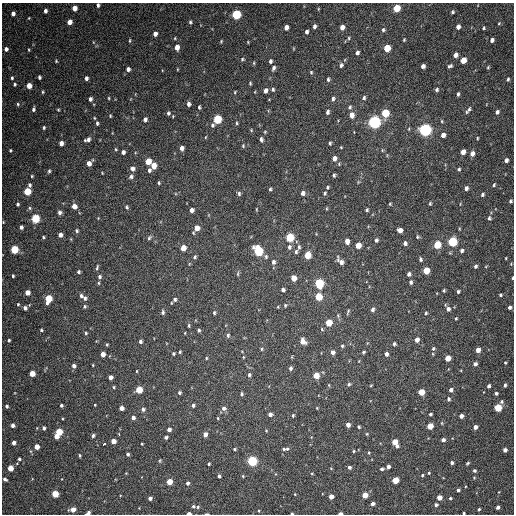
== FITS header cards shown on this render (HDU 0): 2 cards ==
NAXIS1  =                  512 / Axis length
NAXIS2  =                  512 / Axis length

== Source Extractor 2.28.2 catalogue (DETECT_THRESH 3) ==
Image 512 x 512 px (HDU 0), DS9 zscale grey, 1 PNG px = 1 image px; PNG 516 x 516 px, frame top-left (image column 1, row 512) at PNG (2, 3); no overlay
Background 227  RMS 15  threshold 44.6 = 3 sigma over >= 5 px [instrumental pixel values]
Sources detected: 343; all 343 listed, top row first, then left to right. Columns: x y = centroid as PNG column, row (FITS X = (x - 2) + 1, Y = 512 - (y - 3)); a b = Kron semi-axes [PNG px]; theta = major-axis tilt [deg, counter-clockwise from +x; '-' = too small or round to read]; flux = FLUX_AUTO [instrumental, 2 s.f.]
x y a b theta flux
98 5 4 3 - 2100
74 8 4 4 - 9300
396 8 5 4 - 28000
318 9 5 3 - 840
45 11 4 4 - 2700
452 12 4 4 - 1700
13 13 4 4 - 3700
236 14 5 5 - 82000
29 18 4 3 - 830
69 22 5 4 - 8000
190 22 5 4 - 1600
499 23 5 3 - 980
314 26 5 4 - 2600
286 27 4 4 - 6100
342 27 5 4 - 6300
458 27 5 4 - 4100
484 28 4 3 - 1300
383 30 5 4 - 1900
306 32 5 4 - 2500
155 34 4 4 - 4400
175 38 4 3 - 800
349 38 5 4 - 1300
404 40 4 3 - 1000
492 40 5 4 - 3300
130 41 5 2 - 990
221 41 5 3 - 980
248 42 4 3 - 820
177 47 5 4 - 8300
387 48 5 4 - 27000
6 49 4 4 - 3100
29 50 4 2 - 840
357 53 4 3 - 2900
455 55 4 4 - 4400
242 59 5 4 - 1300
463 60 5 4 - 16000
56 61 3 3 - 1000
270 61 4 3 - 2300
254 63 5 3 - 1000
341 65 5 4 - 2400
423 66 4 4 - 3900
450 66 5 4 - 2000
488 67 5 4 - 1000
274 68 6 4 67 2500
128 69 4 4 - 3300
311 72 4 4 - 1200
39 77 4 3 - 2000
12 78 4 3 - 1300
86 78 4 3 - 2700
328 79 5 3 - 1700
508 79 4 3 - 1500
250 83 4 3 - 1100
15 84 4 3 - 1300
29 86 5 4 - 11000
273 89 5 4 - 1700
265 90 5 4 - 4500
437 90 5 4 - 2100
43 92 4 3 - 1000
235 92 4 3 - 880
458 94 4 3 - 1800
109 98 4 3 - 920
364 98 5 4 - 1900
90 99 4 3 - 3000
333 99 5 4 - 2400
18 104 5 4 - 1200
188 104 5 4 - 3000
199 107 4 3 - 1500
350 107 5 5 - 1700
33 109 4 3 - 1900
58 110 3 2 - 930
468 110 10 4 52 2600
327 112 5 4 - 2200
497 112 4 4 - 2600
168 113 6 5 - 2100
385 113 5 5 - 39000
352 115 6 5 - 5800
110 116 4 3 - 970
94 118 4 3 - 830
145 119 5 4 - 3100
217 119 5 5 - 62000
442 121 5 3 - 970
374 122 6 5 - 280000
97 123 4 3 - 1700
237 123 4 3 - 1100
212 125 5 4 - 2000
44 127 3 3 - 1500
425 130 5 5 - 260000
443 135 4 4 - 5000
205 137 4 3 - 790
477 138 4 3 - 880
261 139 5 3 - 2500
87 140 8 4 17 3700
61 143 4 4 - 5500
330 143 4 3 - 1500
243 146 5 4 - 1100
341 147 3 3 - 760
182 148 5 4 - 3800
116 149 5 3 - 1100
10 150 3 3 - 1000
382 150 5 3 - 980
123 152 4 4 - 3200
463 152 5 4 - 7300
472 153 5 4 - 4500
334 158 5 5 - 5600
506 160 4 4 - 3300
148 161 5 4 - 18000
89 163 5 4 - 7400
154 166 5 4 - 12000
132 169 5 5 - 4000
459 169 5 4 - 1400
149 170 5 4 - 2300
49 171 5 4 - 1500
334 175 3 3 - 1600
32 176 3 3 - 1100
131 176 6 5 - 2700
159 183 4 4 - 1300
30 185 5 4 - 2100
494 185 5 3 - 1400
327 187 4 4 - 1400
466 188 4 4 - 3500
270 189 4 3 - 1400
27 191 5 4 - 34000
239 193 6 4 -88 1900
303 193 5 5 - 3500
325 193 5 4 - 1400
482 194 5 4 - 1800
510 201 4 3 - 1600
17 204 4 3 - 1800
390 204 4 4 - 930
430 204 4 3 - 1300
74 206 5 5 - 5800
127 207 5 4 - 1600
30 208 6 5 - 1500
327 208 5 3 - 880
256 209 4 3 - 720
192 210 4 4 - 3900
367 210 4 3 - 1500
60 212 5 4 - 2900
35 218 5 5 - 56000
489 218 5 4 - 2000
21 227 4 3 - 2400
197 228 5 5 - 9800
400 230 4 4 - 6400
77 231 5 5 - 1600
60 235 4 4 - 3600
43 237 3 3 - 1200
289 237 5 5 - 53000
417 237 5 4 - 1500
149 238 7 5 51 1900
376 240 4 4 - 2100
347 241 5 4 - 6600
452 242 5 5 - 80000
405 243 5 4 - 2800
358 245 5 4 - 13000
437 245 5 4 - 33000
289 247 6 5 - 2900
299 247 6 4 -90 1900
183 248 5 4 - 11000
14 249 5 4 - 46000
258 251 6 5 - 77000
462 251 4 4 - 2400
296 252 5 4 - 1700
307 255 5 4 - 21000
195 257 5 4 - 1800
266 257 6 5 - 1800
506 258 3 2 - 770
420 259 5 4 - 1900
273 262 5 4 - 2800
341 262 9 5 -49 5500
475 266 4 4 - 2100
97 267 7 3 72 1400
426 270 5 4 - 23000
78 272 3 3 - 1700
238 274 7 3 82 1300
409 274 4 4 - 3000
13 276 3 3 - 1400
99 277 5 4 - 2000
293 278 5 4 - 13000
513 278 3 2 - 900
411 282 5 4 - 2100
99 283 5 3 - 990
319 283 5 5 - 81000
283 290 4 4 - 2700
444 290 3 2 - 1100
458 291 4 3 - 1800
27 292 4 4 - 9800
500 295 4 3 - 1400
81 296 6 4 -54 2100
318 296 5 5 - 33000
85 298 6 4 -82 2200
48 299 6 4 75 34000
175 299 6 5 - 2800
18 304 4 4 - 1000
285 305 4 3 - 1200
85 306 5 4 - 1300
278 307 4 3 - 690
510 307 4 3 - 2500
25 308 4 4 - 3000
373 309 5 4 - 2700
448 309 6 5 - 3700
163 312 6 5 - 2100
348 312 7 3 67 1400
214 313 5 3 - 1400
426 313 3 3 - 1300
456 318 4 3 - 1000
329 323 5 4 - 25000
189 325 4 3 - 1100
41 330 3 3 - 1200
199 330 4 4 - 1500
86 333 4 4 - 1200
228 335 5 5 - 1900
9 340 3 3 - 1500
417 340 4 4 - 6300
140 341 4 3 - 2000
303 341 6 5 - 7600
107 344 3 3 - 1000
394 344 4 3 - 1700
342 346 4 4 - 1400
433 348 5 4 - 1600
262 349 4 3 - 1200
478 350 4 4 - 7000
180 352 4 3 - 1200
333 352 4 4 - 4000
363 352 4 3 - 1400
103 354 4 4 - 6300
173 354 4 3 - 1300
386 354 4 4 - 3200
433 354 5 3 - 770
243 357 4 3 - 820
292 357 5 3 - 840
206 358 4 3 - 960
448 358 5 4 - 12000
505 363 3 3 - 960
475 364 4 4 - 2900
93 365 3 3 - 810
74 366 4 4 - 3500
290 368 5 4 - 2300
137 371 4 2 - 790
32 373 4 4 - 14000
249 375 5 4 - 2000
316 375 4 4 - 16000
110 377 4 4 - 4800
349 384 5 4 - 1800
329 385 5 3 - 830
371 385 4 3 - 790
505 385 4 3 - 1700
489 386 4 3 - 2400
114 387 4 3 - 1000
139 390 5 4 - 27000
451 390 4 4 - 3300
421 392 4 4 - 21000
179 393 4 4 - 2000
496 393 4 3 - 2000
241 394 4 4 - 1600
448 399 5 4 - 1800
501 402 5 5 - 1700
61 405 3 3 - 1700
95 405 3 3 - 740
193 405 4 4 - 2300
7 406 3 3 - 1800
121 408 4 4 - 5700
224 408 7 6 - 3500
317 408 4 3 - 770
498 408 5 4 - 34000
143 409 5 5 - 2700
270 414 4 4 - 3800
430 414 3 3 - 1800
293 415 4 3 - 1300
461 416 4 4 - 4300
133 418 4 4 - 3500
218 418 4 3 - 900
442 423 5 3 - 870
13 425 4 4 - 3500
348 425 4 4 - 4600
430 426 4 4 - 17000
359 427 4 3 - 1400
475 427 4 4 - 4400
44 428 4 3 - 2500
169 429 4 4 - 4000
59 432 4 4 - 26000
119 434 3 2 - 3000
205 434 4 4 - 5600
367 434 4 4 - 950
56 436 4 4 - 8700
93 436 4 3 - 1900
166 437 4 3 - 2100
443 440 4 3 - 3000
113 441 4 4 - 8300
395 442 7 4 -64 16000
14 443 4 4 - 4500
104 444 4 3 - 5000
142 444 3 2 - 850
37 447 4 4 - 9200
235 449 3 3 - 1200
284 449 6 4 -8 1900
505 450 4 4 - 3700
353 451 3 3 - 1000
369 453 4 3 - 910
128 454 3 3 - 2000
80 455 4 3 - 1100
19 459 4 3 - 1800
160 461 5 3 - 970
252 461 5 5 - 110000
452 463 3 3 - 2500
468 463 4 3 - 1300
209 464 3 3 - 1400
349 467 4 4 - 2100
388 467 4 4 - 3500
10 468 4 4 - 15000
331 468 4 3 - 730
382 469 5 3 - 1600
474 470 4 4 - 1800
312 473 4 3 - 800
429 473 4 3 - 1100
422 475 4 3 - 1100
219 476 4 3 - 2200
243 476 3 3 - 880
474 478 4 4 - 860
5 479 4 3 - 2300
395 480 4 4 - 24000
169 482 4 4 - 17000
187 483 4 4 - 2500
458 490 3 3 - 2200
55 494 4 4 - 27000
295 494 3 2 - 620
365 495 4 4 - 15000
331 496 4 4 - 6000
439 497 4 4 - 9300
150 498 4 4 - 3700
450 498 3 3 - 1300
373 504 4 3 - 3400
436 505 4 4 - 2100
193 506 5 4 - 1700
198 507 5 4 - 1300
498 507 4 3 - 2900
73 509 5 4 - 9100
479 509 3 3 - 1400
259 511 3 2 - 810
88 513 5 3 - 3800
189 513 4 2 - 4600
292 513 3 3 - 990
340 513 4 2 - 4300
464 513 3 2 - 1100
207 514 4 2 - 1200
At the frame edge (FLAGS 8, measured only in part): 8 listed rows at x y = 98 5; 513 278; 88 513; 189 513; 292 513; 340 513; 464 513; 207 514